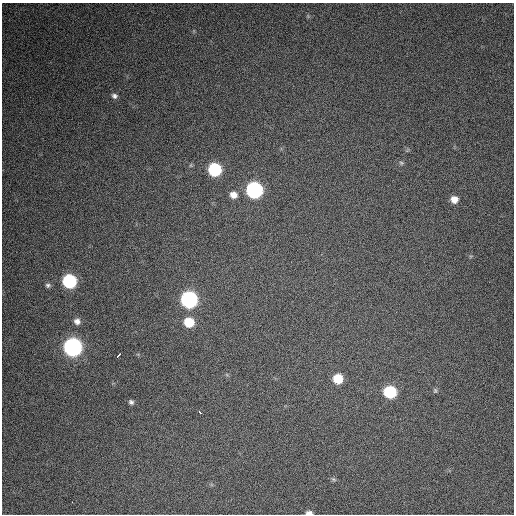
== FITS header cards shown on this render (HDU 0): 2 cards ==
NAXIS1  =                  512 / Axis length
NAXIS2  =                  512 / Axis length

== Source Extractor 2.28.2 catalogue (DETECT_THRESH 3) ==
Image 512 x 512 px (HDU 0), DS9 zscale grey, 1 PNG px = 1 image px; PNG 516 x 516 px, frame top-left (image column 1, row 512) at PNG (2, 3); no overlay
Background 952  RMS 30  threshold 89.2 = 3 sigma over >= 5 px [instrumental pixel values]
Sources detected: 21; all 21 listed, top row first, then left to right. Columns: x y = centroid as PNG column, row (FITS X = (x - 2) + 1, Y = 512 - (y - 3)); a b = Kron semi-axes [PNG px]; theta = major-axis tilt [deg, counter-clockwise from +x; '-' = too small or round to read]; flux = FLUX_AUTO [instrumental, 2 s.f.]
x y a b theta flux
114 96 7 6 - 6100
401 163 7 5 -22 3600
215 170 8 8 - 180000
254 190 9 8 - 530000
233 195 8 7 - 15000
454 199 7 7 - 17000
69 281 8 8 - 250000
48 285 7 6 - 4700
189 299 9 8 - 570000
77 321 8 7 - 9400
189 322 8 7 - 57000
73 347 9 8 - 920000
118 355 5 2 - 10000
338 379 8 7 - 55000
435 391 7 5 -90 3200
390 392 8 7 - 160000
131 402 6 6 - 4900
200 412 3 3 - 5900
333 479 7 4 -31 3400
72 502 3 2 - 2900
309 513 7 4 -2 9400
At the frame edge (FLAGS 8, measured only in part): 1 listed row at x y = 309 513